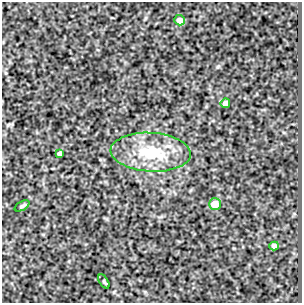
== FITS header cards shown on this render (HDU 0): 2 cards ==
NAXIS1  =                  300
NAXIS2  =                  301

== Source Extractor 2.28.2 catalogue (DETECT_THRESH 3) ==
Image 300 x 301 px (HDU 0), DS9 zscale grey, 1 PNG px = 1 image px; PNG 304 x 305 px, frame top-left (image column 1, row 301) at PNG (2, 2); each listed source drawn as its Kron ellipse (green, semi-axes under 4 px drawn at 4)
Background 646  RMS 1.1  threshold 3.34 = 3 sigma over >= 5 px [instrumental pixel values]
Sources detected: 8; all 8 listed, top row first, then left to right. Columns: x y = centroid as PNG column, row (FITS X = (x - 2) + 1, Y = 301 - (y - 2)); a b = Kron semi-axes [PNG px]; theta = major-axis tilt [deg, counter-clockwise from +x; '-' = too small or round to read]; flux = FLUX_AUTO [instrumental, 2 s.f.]
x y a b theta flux
180 20 5 5 - 670
225 103 5 4 - 370
151 152 40 19 -3 3900
59 153 4 4 - 180
215 204 6 5 - 1100
22 206 8 4 31 150
274 246 5 4 - 280
104 281 8 4 -58 120